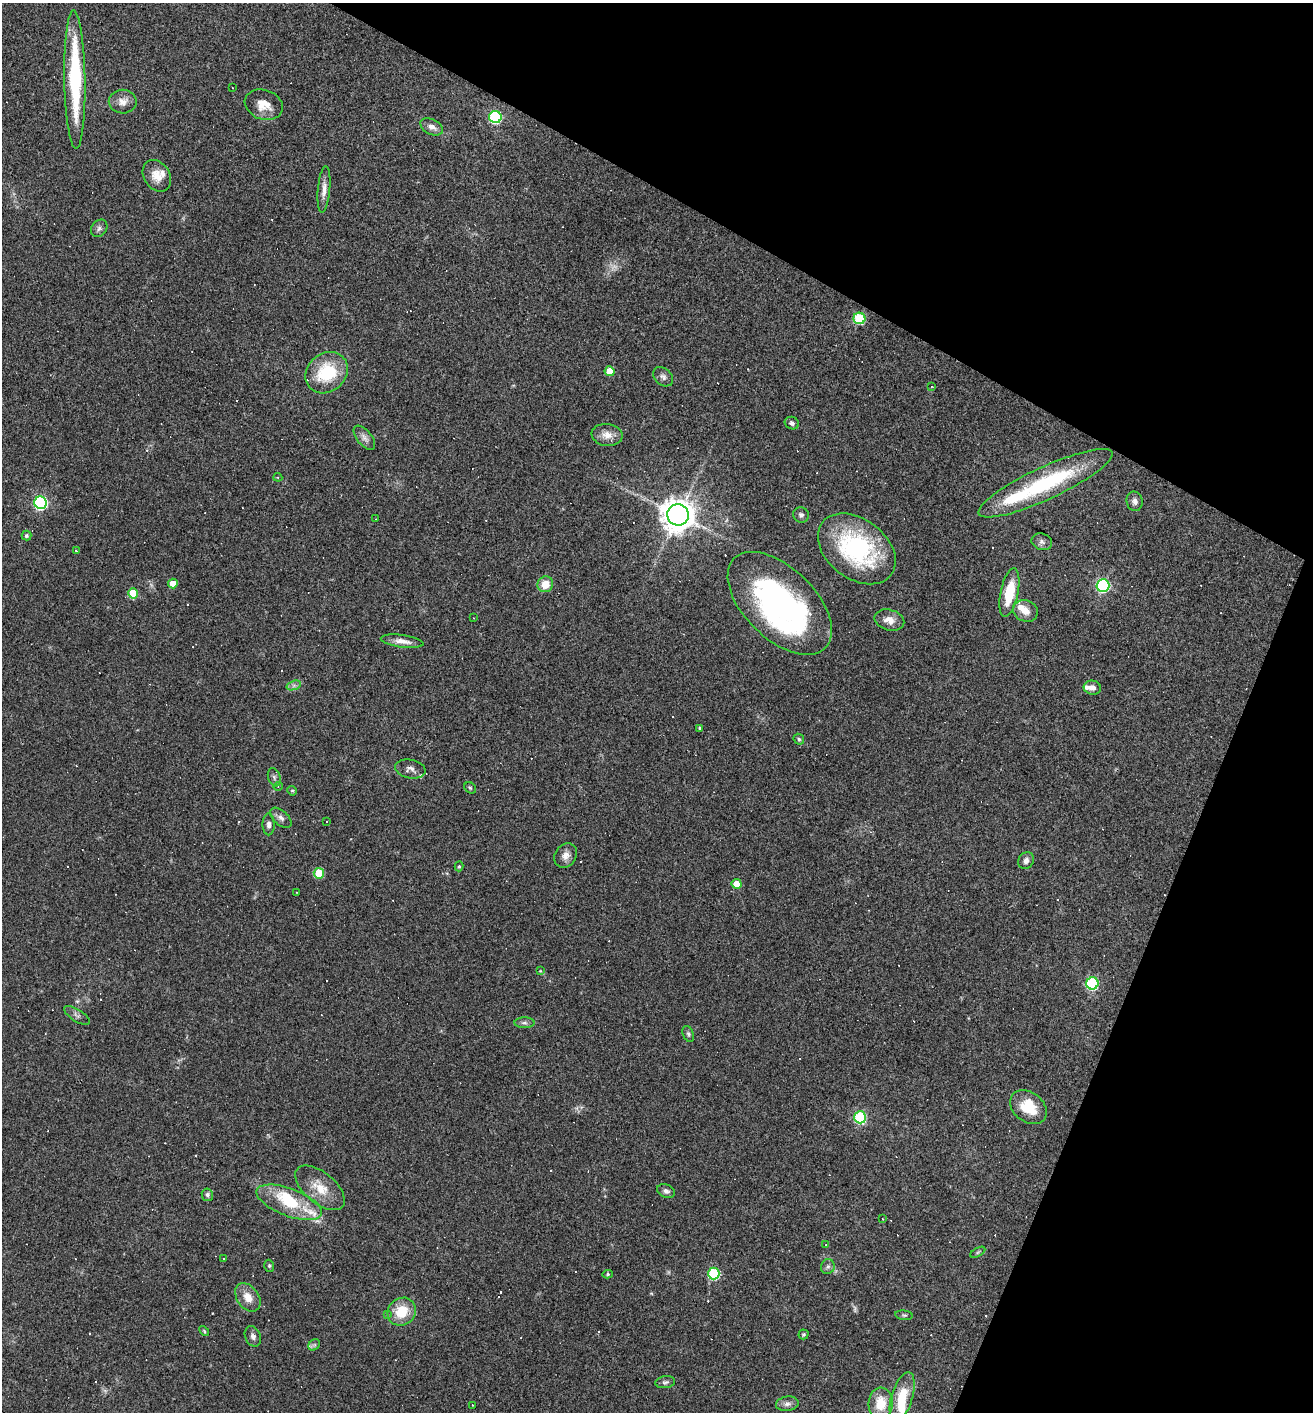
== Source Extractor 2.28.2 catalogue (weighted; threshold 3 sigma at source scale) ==
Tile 8 of 4 x 4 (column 4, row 2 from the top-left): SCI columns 4071-5381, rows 2823-4232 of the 5654 x 5643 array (HDU 1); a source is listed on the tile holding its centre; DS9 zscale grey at full resolution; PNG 1315 x 1414 px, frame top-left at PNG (2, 3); each listed source drawn as its Kron ellipse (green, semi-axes under 4 px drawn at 4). Shown black and unused: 23% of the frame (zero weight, under 3 of 4 exposures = <1% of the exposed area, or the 3 px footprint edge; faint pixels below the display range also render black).
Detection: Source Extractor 2.28.2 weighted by HDU 2 'WHT'; one run over the whole footprint, this tile lists its part. Background 0.0483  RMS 0.0047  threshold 0.0211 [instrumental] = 3 sigma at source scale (4.5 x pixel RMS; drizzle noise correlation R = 1.50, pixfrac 1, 0.05/0.05 arcsec/px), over >= 5 px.
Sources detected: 148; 2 too faint to see at this stretch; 1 inside a brighter object's white glare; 48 cosmic-ray / hot-pixel residue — neither listed nor drawn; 9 inside a brighter listed object's ellipse — not listed separately; the other 88 listed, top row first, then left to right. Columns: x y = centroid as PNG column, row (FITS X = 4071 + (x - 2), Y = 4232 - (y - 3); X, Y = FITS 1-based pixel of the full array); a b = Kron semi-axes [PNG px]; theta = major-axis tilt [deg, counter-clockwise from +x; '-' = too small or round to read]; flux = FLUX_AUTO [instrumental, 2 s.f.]
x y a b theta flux
75 80 69 10 -89 44
232 88 3 2 - 0.29
123 102 14 12 -1 4
264 105 19 14 -20 6.9
495 117 6 6 - 57
432 127 12 7 -26 2.9
157 176 17 13 -56 6.1
324 190 23 6 85 3.6
99 228 9 7 53 1.6
859 318 6 5 - 32
610 371 5 5 - 7.6
327 373 23 19 40 24
663 377 11 8 -43 1.8
931 386 4 3 - 0.36
792 423 7 6 - 1.3
607 435 15 11 -8 4.6
364 438 14 7 -51 2.4
278 477 4 4 - 0.51
1045 483 73 16 25 48
1135 501 10 8 -77 2
40 503 6 6 - 87
678 515 11 10 - 710
801 515 8 7 - 1.4
375 519 3 2 - 0.31
26 536 5 5 - 0.93
1042 542 10 8 -19 1.7
857 549 43 30 -38 59
77 551 3 3 - 1.7
173 584 5 5 - 6.2
545 584 8 7 - 6.8
1103 585 6 6 - 76
1009 592 24 9 78 16
133 593 5 5 - 16
780 603 64 35 -44 120
1025 611 13 10 -24 4.7
474 618 2 2 - 0.34
889 620 15 10 -15 4.3
402 641 21 6 -8 3.8
294 685 7 4 19 1.3
1092 688 9 7 -10 2.4
699 728 3 3 - 2.7
799 739 6 5 - 0.73
410 769 15 9 -10 2.5
274 777 9 6 -72 1.4
278 786 5 4 - 0.56
470 788 6 5 - 0.72
292 791 5 4 - 0.58
281 818 13 7 -42 2.1
326 821 3 3 - 1.2
269 824 11 6 -89 2
566 855 13 10 54 3.2
1026 861 9 7 58 2.2
459 866 5 4 - 0.63
319 873 5 5 - 20
737 884 5 5 - 7.9
296 892 2 2 - 0.27
540 971 4 4 - 0.41
1092 983 6 6 - 53
77 1015 15 6 -32 1.6
524 1023 10 5 1 1.3
688 1034 8 5 -68 0.96
1028 1107 20 15 -38 13
860 1117 6 6 - 48
320 1188 29 15 -40 10
666 1191 9 6 -21 1.8
207 1195 6 5 - 1.2
289 1202 34 13 -20 19
883 1219 2 2 - 0.42
826 1245 3 3 - 0.38
978 1252 8 3 30 0.69
224 1258 3 3 - 1.7
269 1266 6 4 -71 0.69
828 1267 7 6 - 1.4
608 1274 5 4 - 0.71
714 1274 6 6 - 42
248 1297 16 11 -54 5.8
402 1312 15 13 43 12
387 1314 4 4 - 0.55
904 1315 9 4 -7 0.83
204 1331 6 3 -47 0.5
803 1334 5 5 - 0.67
253 1336 10 7 -66 1.8
314 1345 6 5 - 0.93
665 1382 10 6 8 1.2
902 1397 25 10 73 14
881 1403 16 12 88 11
787 1404 11 7 7 2
472 1405 3 2 - 0.52